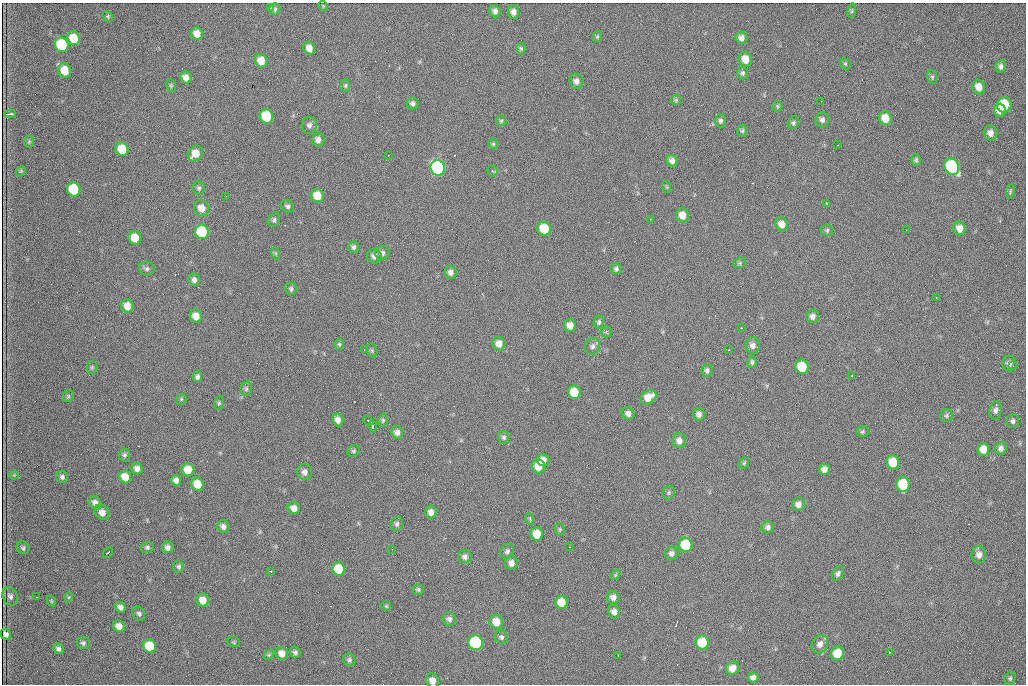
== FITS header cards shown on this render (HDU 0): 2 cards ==
NAXIS1  =                 1024 /fastest changing axis
NAXIS2  =                  682 /next to fastest changing axis

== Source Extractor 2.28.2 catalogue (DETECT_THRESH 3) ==
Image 1024 x 682 px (HDU 0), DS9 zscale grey, 1 PNG px = 1 image px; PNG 1028 x 686 px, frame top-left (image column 1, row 682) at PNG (2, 3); each listed source drawn as its Kron ellipse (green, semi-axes under 4 px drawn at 4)
Background 2260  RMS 32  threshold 96.1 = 3 sigma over >= 5 px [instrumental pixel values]
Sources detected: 208; all 208 listed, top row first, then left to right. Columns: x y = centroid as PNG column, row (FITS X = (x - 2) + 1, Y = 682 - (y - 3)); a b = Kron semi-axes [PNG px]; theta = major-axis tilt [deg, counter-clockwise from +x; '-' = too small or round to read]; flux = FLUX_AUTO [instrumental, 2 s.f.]
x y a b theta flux
323 6 5 3 - 1700
270 7 3 2 - 6800
275 9 6 5 - 4600
495 11 6 5 - 7400
852 11 7 3 82 2900
513 12 7 6 - 9500
108 16 5 4 - 2700
197 34 6 6 - 20000
597 36 6 4 69 2600
73 38 7 6 - 48000
741 38 6 6 - 9100
62 45 7 6 - 150000
309 48 6 6 - 16000
521 48 6 4 -87 3200
745 59 7 6 - 27000
261 61 7 6 - 25000
845 64 6 5 - 3100
1001 66 6 5 - 5900
64 70 7 6 - 40000
743 73 6 5 - 4700
932 77 7 5 -78 3500
186 78 6 5 - 13000
576 81 7 7 - 9800
171 85 6 5 - 3200
345 86 6 4 88 3200
979 87 7 6 - 21000
676 100 5 5 - 3200
821 101 2 2 - 990
413 104 6 6 - 6400
1004 105 8 7 - 78000
777 106 5 5 - 2700
1000 110 6 6 - 16000
11 114 5 3 - 6400
266 116 7 6 - 98000
885 118 7 6 - 32000
822 120 7 6 - 7300
501 121 5 5 - 3000
721 121 6 5 - 5200
793 123 6 5 - 4100
309 125 8 7 - 8400
742 131 6 4 74 3400
990 133 7 7 - 12000
318 140 7 6 - 9700
29 141 6 5 - 2900
493 144 5 4 - 2800
838 145 2 2 - 960
122 149 7 6 - 56000
195 153 8 7 - 30000
388 155 2 2 - 1000
916 160 6 4 -83 4000
672 161 6 5 - 9200
952 167 8 7 - 280000
438 168 8 7 - 530000
21 171 6 4 45 2700
492 171 5 5 - 3300
667 187 6 4 -71 2400
199 188 6 6 - 4700
74 189 7 6 - 100000
1010 191 7 3 82 3200
226 196 2 2 - 1100
317 196 7 6 - 33000
826 203 3 3 - 2800
287 206 7 6 - 5500
201 208 8 7 - 23000
682 215 7 6 - 18000
650 219 3 2 - 2000
274 220 7 6 - 5100
782 224 7 6 - 17000
959 228 7 6 - 14000
544 229 7 6 - 77000
827 230 6 6 - 3800
906 230 3 2 - 1500
202 232 7 6 - 160000
135 238 7 6 - 39000
354 247 6 5 - 5200
275 253 6 4 -71 2800
382 253 7 7 - 6900
374 256 7 7 - 9200
740 263 6 5 - 3600
147 269 8 7 - 6000
616 269 6 5 - 4800
451 272 6 6 - 9200
194 280 6 5 - 7800
291 289 6 6 - 4800
936 297 2 2 - 1100
127 306 7 6 - 23000
196 316 7 6 - 20000
813 316 6 6 - 8700
599 322 6 5 - 4300
570 325 6 6 - 17000
741 328 3 2 - 2900
606 332 5 5 - 2900
339 344 5 4 - 3000
499 344 7 6 - 17000
753 345 8 7 - 11000
593 346 8 7 - 7600
365 350 2 2 - 2100
372 350 7 5 -69 3800
729 350 2 2 - 1200
752 362 6 4 83 4000
1009 363 8 7 - 11000
1013 366 2 2 - 8700
92 367 6 5 - 3400
802 367 7 6 - 79000
707 370 6 5 - 5600
852 375 3 2 - 2700
197 377 5 4 - 6100
246 389 7 5 77 4500
574 392 7 6 - 54000
68 396 6 5 - 3300
648 397 9 6 34 25000
181 399 6 5 - 2800
219 403 7 5 75 3400
996 410 9 6 78 8100
628 414 6 6 - 8200
699 414 6 6 - 8200
946 415 6 6 - 4100
338 420 6 5 - 12000
383 420 6 5 - 3600
368 421 6 2 -35 5000
1013 421 7 6 - 5500
373 427 6 2 -82 4500
397 432 6 6 - 9300
862 432 6 5 - 3700
504 437 6 6 - 4800
679 440 7 7 - 11000
1001 448 6 5 - 8400
983 449 6 5 - 23000
353 451 6 5 - 3800
124 455 6 5 - 4400
543 460 6 6 - 16000
893 462 7 6 - 47000
744 463 6 4 46 3200
538 466 7 6 - 28000
137 469 6 5 - 11000
824 469 5 5 - 9900
188 470 6 6 - 29000
305 472 8 7 - 10000
14 475 4 4 - 2000
62 477 6 6 - 5900
125 477 6 6 - 28000
176 480 5 5 - 8500
197 484 7 6 - 35000
903 484 8 6 -88 89000
669 493 7 6 - 3700
95 503 7 5 -63 10000
798 504 7 6 - 11000
294 508 6 6 - 15000
102 512 8 6 -45 16000
431 512 6 5 - 10000
530 519 6 3 -72 2300
397 524 7 6 - 5500
223 527 6 6 - 7700
768 527 6 6 - 6900
560 529 6 4 -84 3000
537 534 6 6 - 39000
686 545 7 7 - 89000
147 547 6 5 - 4800
168 547 6 5 - 8500
569 547 2 2 - 1600
23 548 7 6 - 4600
392 549 2 2 - 1200
507 551 8 6 53 5700
108 553 5 2 - 3700
671 553 7 6 - 7800
979 555 8 7 - 13000
465 557 6 6 - 7400
511 563 7 6 - 11000
179 567 6 5 - 4800
339 569 7 6 - 66000
270 571 3 2 - 2600
838 574 8 5 62 5800
615 575 6 4 47 2600
418 589 6 5 - 4000
10 596 9 7 -60 8000
36 597 3 2 - 2900
69 597 5 3 - 2200
613 597 6 6 - 9500
203 600 7 6 - 23000
51 601 6 4 -60 2300
561 602 6 6 - 33000
386 606 5 4 - 2800
121 607 5 5 - 8600
614 612 6 6 - 9200
139 614 7 5 -57 5100
449 619 7 6 - 6900
496 622 7 7 - 31000
119 626 6 5 - 15000
6 634 5 5 - 7100
501 637 7 6 - 5200
234 642 6 5 - 2800
702 642 7 6 - 64000
83 643 6 6 - 5000
475 643 7 7 - 270000
820 644 9 7 59 13000
150 646 7 6 - 71000
58 649 6 5 - 6200
295 652 5 5 - 5500
889 652 3 2 - 2900
282 653 7 6 - 17000
837 653 7 6 - 45000
269 655 5 4 - 2800
618 655 3 2 - 1800
349 660 6 6 - 4700
732 668 7 6 - 17000
753 677 5 5 - 9000
1010 678 7 5 72 4400
432 681 7 6 - 15000
At the frame edge (FLAGS 8, measured only in part): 1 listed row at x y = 432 681